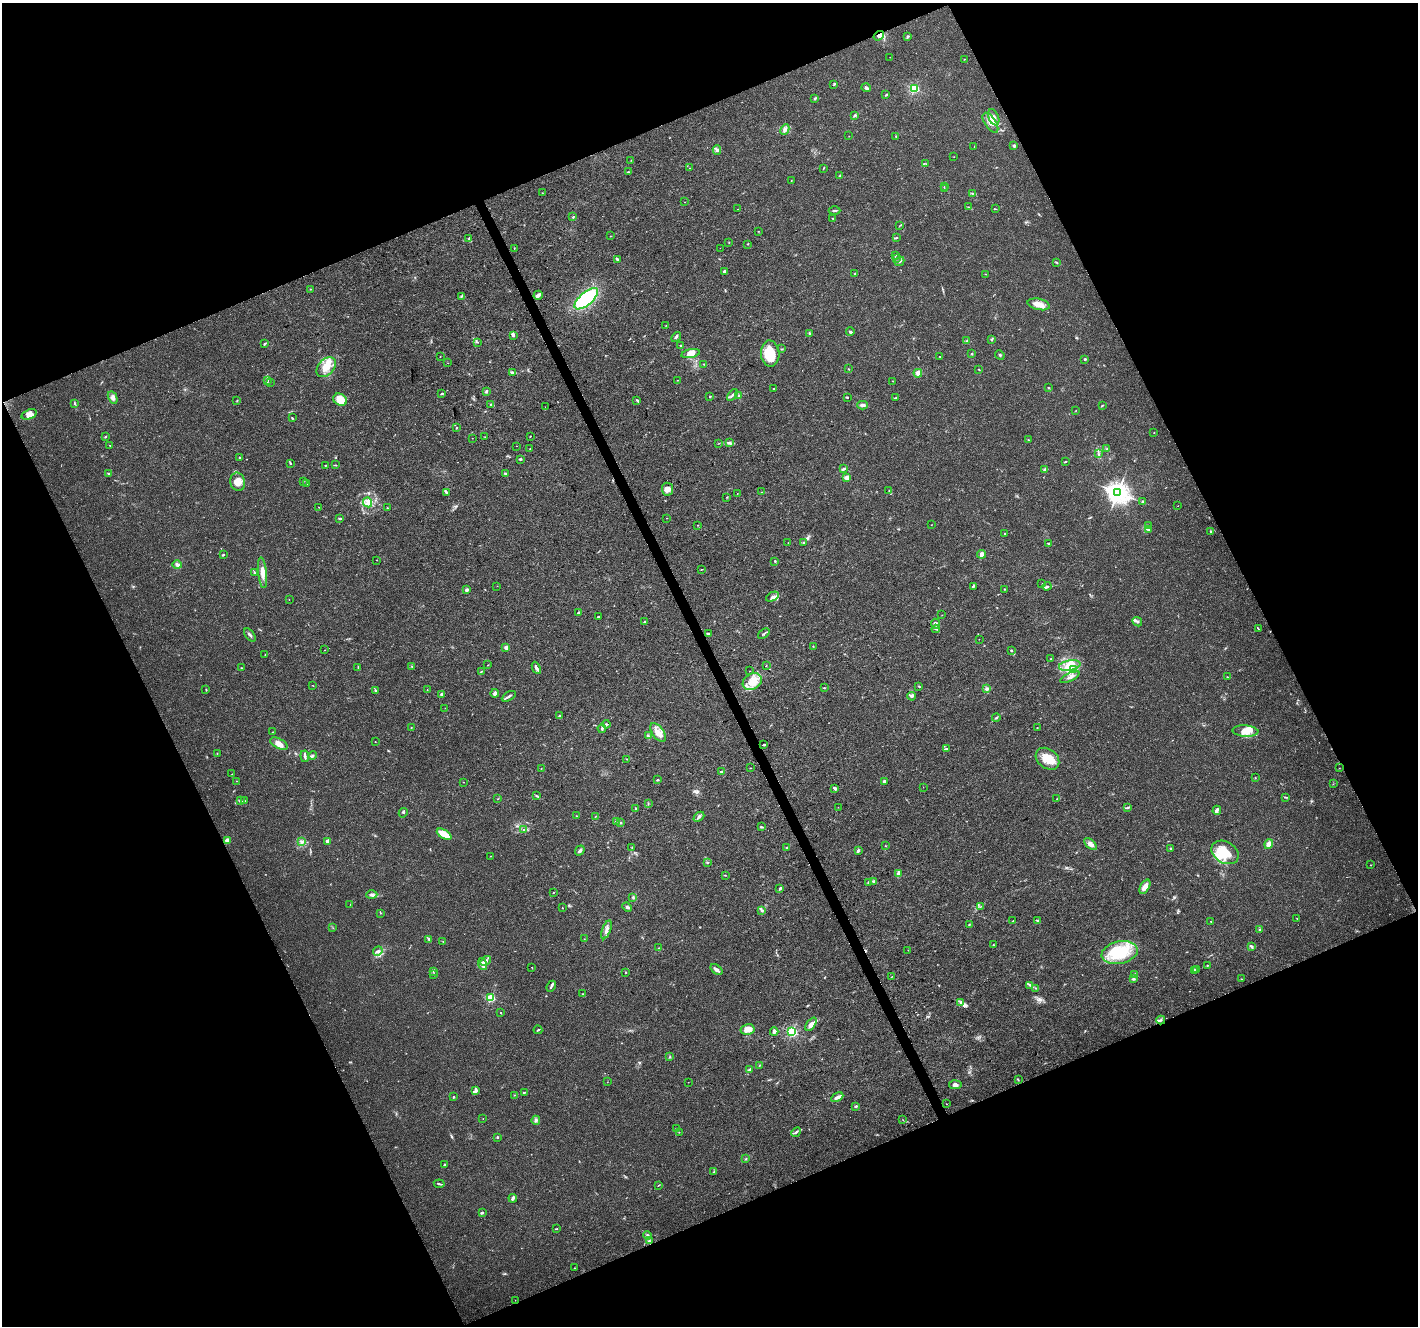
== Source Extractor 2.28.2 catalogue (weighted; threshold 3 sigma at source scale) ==
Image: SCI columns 1-5664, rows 91-5383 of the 5668 x 5532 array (HDU 1 of 3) = the unmasked area's bounding box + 8 px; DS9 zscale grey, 4 x 4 block average (1 PNG px = mean of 4 x 4 image px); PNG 1420 x 1328 px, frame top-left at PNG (2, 3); each listed source drawn as its Kron ellipse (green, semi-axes under 4 px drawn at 4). Shown black and unused: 44% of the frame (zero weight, under 3 of 4 exposures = <1% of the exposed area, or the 3 px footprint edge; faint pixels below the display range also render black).
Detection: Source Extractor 2.28.2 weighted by HDU 2 'WHT'. Background 0.0175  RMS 0.003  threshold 0.0133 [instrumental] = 3 sigma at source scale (4.5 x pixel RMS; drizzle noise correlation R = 1.50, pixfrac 1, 0.0396/0.0396 arcsec/px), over >= 5 px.
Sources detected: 423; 1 too faint to see at this stretch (4 x 4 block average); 2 inside a brighter object's white glare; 4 cosmic-ray / hot-pixel residue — neither listed nor drawn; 12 coinciding with a brighter row at this scale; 26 inside a brighter listed object's ellipse — not listed separately; the other 378 listed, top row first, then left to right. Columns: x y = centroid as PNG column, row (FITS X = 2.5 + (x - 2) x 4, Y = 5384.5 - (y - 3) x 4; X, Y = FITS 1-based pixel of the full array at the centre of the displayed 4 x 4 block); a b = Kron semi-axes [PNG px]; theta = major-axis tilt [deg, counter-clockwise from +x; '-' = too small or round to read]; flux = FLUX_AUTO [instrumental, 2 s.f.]
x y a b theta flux
879 36 5 4 - 10
907 36 3 2 - 1.4
890 57 2 2 - 0.29
964 59 2 2 - 0.73
834 85 2 2 - 1.3
866 88 4 3 - 4
914 89 2 2 - 220
886 95 3 2 - 1.8
815 98 4 2 - 2.3
855 116 3 2 - 1.3
994 117 8 5 -69 10
990 123 11 5 -56 14
785 130 5 4 - 5.7
849 136 2 2 - 0.41
896 136 3 2 - 0.73
974 146 2 2 - 0.37
1014 146 4 3 - 2.6
717 150 5 3 - 3.9
954 157 2 2 - 0.5
631 160 2 2 - 0.29
926 164 2 2 - 0.69
689 168 2 2 - 0.49
823 168 3 2 - 1.5
628 172 2 2 - 1.9
840 175 2 2 - 1
791 181 2 2 - 0.6
944 187 2 2 - 0.46
944 189 2 2 - 0.8
542 193 2 2 - 0.76
972 193 3 2 - 0.83
685 202 2 2 - 0.46
969 207 2 2 - 1
737 209 2 2 - 0.44
996 209 2 2 - 0.82
835 210 6 2 1 2.6
573 217 2 2 - 1.6
833 218 2 2 - 0.62
899 226 2 2 - 0.54
758 231 2 2 - 0.52
610 236 2 2 - 0.6
469 238 4 2 - 1.6
896 238 2 2 - 2.1
729 242 2 2 - 0.5
748 244 2 2 - 1.2
514 248 2 2 - 0.83
720 248 2 2 - 0.56
895 255 2 2 - 0.63
617 259 3 2 - 2.4
896 259 3 2 - 0.87
900 261 5 2 - 3
1056 262 3 2 - 1.4
725 271 3 2 - 3.9
855 274 2 2 - 1.4
986 274 2 2 - 0.57
310 289 2 2 - 0.88
538 295 5 2 - 11
461 296 3 2 - 1.4
586 299 14 6 41 140
1039 304 11 5 -12 13
666 325 2 2 - 0.59
850 332 4 2 - 2.8
809 333 3 2 - 2.5
513 335 3 3 - 3.1
676 337 5 2 - 3.1
991 339 3 2 - 3.3
967 341 3 2 - 1.2
478 342 2 2 - 0.48
265 344 3 2 - 2.9
681 345 2 2 - 0.92
781 349 2 2 - 1.6
770 353 13 9 -87 50
691 354 9 4 12 15
972 354 3 2 - 1.6
1000 355 5 2 - 1.9
440 356 2 2 - 0.53
940 356 2 2 - 0.7
1085 359 3 2 - 2.3
448 363 2 2 - 0.33
704 364 2 2 - 0.88
326 367 11 8 47 22
848 369 2 2 - 0.84
979 369 3 2 - 1.1
513 372 4 2 - 2.7
918 373 4 4 - 5.8
677 380 2 2 - 0.59
267 381 3 2 - 1.8
893 381 2 2 - 0.49
270 382 2 2 - 0.59
1048 388 2 2 - 0.86
773 389 2 2 - 0.99
486 392 3 2 - 1.7
442 394 3 2 - 1.8
732 395 7 2 53 3.2
710 396 2 2 - 1.4
739 396 2 2 - 1
847 397 3 2 - 1.3
113 398 6 4 -61 6.3
895 398 2 2 - 1.5
340 400 7 5 -31 28
637 400 4 2 - 1.7
237 401 2 2 - 0.91
74 404 3 2 - 1.5
490 404 2 2 - 0.45
863 405 5 3 - 4.2
1103 405 3 2 - 1.2
545 407 2 2 - 57
1076 410 2 2 - 0.45
29 414 8 5 21 12
292 418 3 2 - 1.5
457 428 2 2 - 0.81
1154 433 2 2 - 0.43
530 436 2 2 - 1.1
105 437 2 2 - 1.2
485 437 2 2 - 0.65
472 438 2 2 - 0.33
1028 440 2 2 - 0.68
730 442 2 2 - 0.95
718 444 2 2 - 0.44
110 446 2 2 - 1
516 446 2 2 - 0.81
530 448 2 2 - 0.51
1107 449 3 2 - 1.3
1099 454 2 2 - 1.1
239 458 2 2 - 4.2
520 459 3 2 - 1.9
1066 461 3 2 - 1.1
290 463 3 2 - 1.8
325 465 2 2 - 0.92
336 465 3 2 - 1
843 469 4 2 - 3.6
1045 469 4 2 - 4.6
108 473 2 2 - 1.8
505 474 4 2 - 3.4
847 477 2 2 - 36
303 481 2 2 - 0.89
238 482 9 7 -73 17
306 484 2 2 - 1.1
667 489 6 5 - 12
889 491 2 2 - 0.88
446 492 4 2 - 2.2
762 492 2 2 - 0.63
1118 492 3 3 - 1500
737 493 2 2 - 0.42
727 497 3 2 - 0.92
1143 501 3 2 - 1.4
368 502 5 4 - 7.8
1178 506 2 2 - 0.36
319 507 2 2 - 0.54
387 508 2 2 - 0.67
340 518 3 2 - 2.2
667 518 2 2 - 0.47
698 525 2 2 - 0.79
931 525 2 2 - 0.37
1149 526 2 2 - 0.44
1148 529 3 2 - 2.6
1211 531 3 2 - 2.1
1005 534 3 2 - 1.2
788 543 2 2 - 0.46
804 543 2 2 - 1.5
1049 543 2 2 - 1.8
981 554 4 3 - 8
223 555 4 2 - 1.6
376 560 2 2 - 0.57
775 561 3 2 - 1.4
177 565 4 3 - 4.2
701 569 2 2 - 0.82
254 572 3 2 - 0.94
262 573 15 4 -84 14
1042 583 2 2 - 0.51
497 586 2 2 - 0.47
973 586 4 2 - 2.1
1047 586 4 2 - 2
1004 589 2 2 - 1.3
467 590 2 2 - 18
772 597 7 3 26 5.1
289 599 2 2 - 0.38
578 612 2 2 - 2.9
942 615 2 2 - 0.34
598 616 2 2 - 3.3
644 621 3 2 - 1.3
1137 622 5 3 - 3.7
935 624 5 3 - 4.6
936 629 4 2 - 1.6
1258 629 2 2 - 0.85
764 633 6 2 38 2.3
708 634 3 2 - 3.7
250 635 7 2 -54 3.6
979 639 2 2 - 0.45
813 646 2 2 - 0.78
506 647 2 2 - 17
325 650 2 2 - 0.59
1011 650 2 2 - 1.3
265 655 2 2 - 0.59
1050 659 2 2 - 1.4
488 665 2 2 - 0.6
766 665 2 2 - 0.57
1070 665 11 5 10 19
412 666 2 2 - 0.73
358 667 2 2 - 0.9
241 668 2 2 - 0.86
536 668 6 2 -64 5.4
1074 670 3 2 - 2.2
750 671 2 2 - 0.41
481 672 3 2 - 1.3
1070 677 10 3 26 6.5
1227 677 2 2 - 1.1
752 681 10 8 33 24
312 685 2 2 - 0.57
919 686 3 2 - 1.1
824 688 2 2 - 1.1
986 689 3 3 - 3.6
206 690 2 2 - 1
375 690 2 2 - 1.6
427 690 2 2 - 0.58
495 693 4 3 - 5.3
441 694 3 2 - 2.2
509 696 7 2 31 4.9
912 696 4 3 - 3.2
445 708 2 2 - 0.36
559 716 2 2 - 1.7
996 718 4 2 - 2.2
606 724 4 2 - 2.7
411 727 2 2 - 1.5
602 728 4 2 - 2.3
1037 728 2 2 - 0.87
1245 731 13 5 -4 19
272 732 2 2 - 0.4
658 733 11 5 -55 16
648 736 3 2 - 1.7
375 742 2 2 - 0.63
279 744 9 5 -27 12
764 745 3 2 - 1.8
946 749 3 2 - 1.4
217 754 2 2 - 0.57
305 756 6 2 -83 4.6
313 756 4 3 - 3.5
627 759 2 2 - 0.85
1047 759 13 9 -38 33
541 768 2 2 - 0.7
750 768 2 2 - 0.86
1339 768 2 2 - 0.42
721 771 2 2 - 4.3
232 774 2 2 - 0.63
1255 778 2 2 - 0.93
657 780 2 2 - 1.8
236 781 2 2 - 0.47
884 781 3 3 - 2.3
463 782 2 2 - 0.66
1333 784 2 2 - 0.61
923 787 2 2 - 0.37
834 788 4 2 - 4
537 796 3 2 - 1.7
1286 797 4 2 - 1.4
498 799 2 2 - 0.52
1057 799 2 2 - 1.2
244 800 3 2 - 0.93
240 801 4 2 - 2.3
648 804 2 2 - 0.77
838 807 2 2 - 0.41
1127 808 2 2 - 0.88
636 809 2 2 - 1.3
1217 810 4 3 - 5.3
403 813 5 2 - 2.6
576 816 2 2 - 1.1
595 817 2 2 - 0.6
699 817 6 3 41 4.6
616 821 2 2 - 1.2
621 823 2 2 - 3.8
761 827 3 2 - 1.9
524 830 2 2 - 0.89
444 834 8 2 -31 47
227 841 2 2 - 48
328 841 3 2 - 3.4
302 842 3 2 - 2.7
1090 844 7 4 -40 8
1269 844 5 3 - 9.3
885 846 2 2 - 0.58
632 847 2 2 - 0.66
786 847 2 2 - 1
1171 848 2 2 - 7.9
580 851 5 2 - 5.2
858 851 3 2 - 5.2
1225 852 14 10 -32 35
491 856 2 2 - 0.37
708 863 3 2 - 1.2
1371 865 2 2 - 0.6
898 874 2 2 - 1.7
725 875 2 2 - 0.72
873 881 4 2 - 3.9
868 882 3 2 - 1.3
1145 887 8 4 61 16
780 888 3 2 - 3.2
554 892 2 2 - 0.84
372 895 5 3 - 4.1
633 897 3 2 - 2
350 904 2 2 - 0.48
627 907 5 3 - 3.2
980 907 2 2 - 0.52
562 908 2 2 - 0.68
762 910 2 2 - 1.6
380 913 2 2 - 0.87
1297 918 2 2 - 0.52
1037 920 3 2 - 1.8
1013 921 2 2 - 0.87
1211 921 2 2 - 1.2
969 924 2 2 - 0.89
333 928 2 2 - 0.44
1260 929 2 2 - 3.2
606 930 10 3 70 6.9
429 939 3 2 - 1.7
584 939 2 2 - 0.4
443 942 2 2 - 0.59
993 945 2 2 - 1.3
1252 946 3 2 - 1.9
658 948 2 2 - 0.61
908 950 2 2 - 0.48
378 951 5 4 - 4.4
1120 953 18 11 11 74
486 961 5 3 - 5
482 964 6 4 -72 13
1207 965 2 2 - 2.9
532 967 2 2 - 0.73
716 969 7 2 -38 7.1
1194 970 2 2 - 4.8
1197 970 3 2 - 1.7
433 971 3 2 - 1.8
626 972 2 2 - 0.87
434 974 2 2 - 0.45
1135 974 3 2 - 1.2
891 977 2 2 - 0.46
1133 979 3 3 - 3.1
1241 979 2 2 - 0.59
1030 985 2 2 - 1.2
551 986 6 2 65 3
1036 988 2 2 - 0.68
583 994 2 2 - 0.76
491 998 2 2 - 140
961 1003 3 2 - 2.3
501 1013 2 2 - 1.6
1161 1020 4 2 - 3
811 1024 7 4 53 10
747 1029 7 5 11 15
538 1030 4 2 - 1.8
774 1032 4 3 - 5
792 1032 2 2 - 270
669 1057 2 2 - 0.89
760 1065 2 2 - 0.83
749 1069 4 2 - 2.4
1018 1080 2 2 - 0.65
607 1082 2 2 - 0.45
688 1082 2 2 - 0.29
955 1085 6 4 5 5.7
476 1090 4 2 - 5.7
524 1092 3 2 - 1.5
514 1095 2 2 - 0.77
454 1097 3 2 - 1.1
837 1097 6 2 28 6.7
947 1104 2 2 - 1.1
855 1107 2 2 - 1.6
483 1119 2 2 - 0.5
536 1120 4 3 - 3.5
902 1120 2 2 - 0.42
676 1129 2 2 - 0.97
679 1132 2 2 - 0.52
796 1132 5 2 - 2.6
497 1137 3 2 - 1.6
746 1159 3 2 - 1.5
444 1165 4 2 - 1.5
714 1172 4 2 - 1.7
439 1184 5 2 - 2.2
659 1185 3 2 - 1.1
513 1198 4 2 - 4.9
483 1213 2 2 - 1.4
557 1229 2 2 - 0.96
648 1235 4 2 - 3
649 1240 2 2 - 0.85
574 1268 2 2 - 0.86
515 1300 2 2 - 0.38
Overlapping masked pixels (flux is a lower limit): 2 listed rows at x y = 879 36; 1161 1020
Diffuse or blended objects may show on this block-average render without a row.